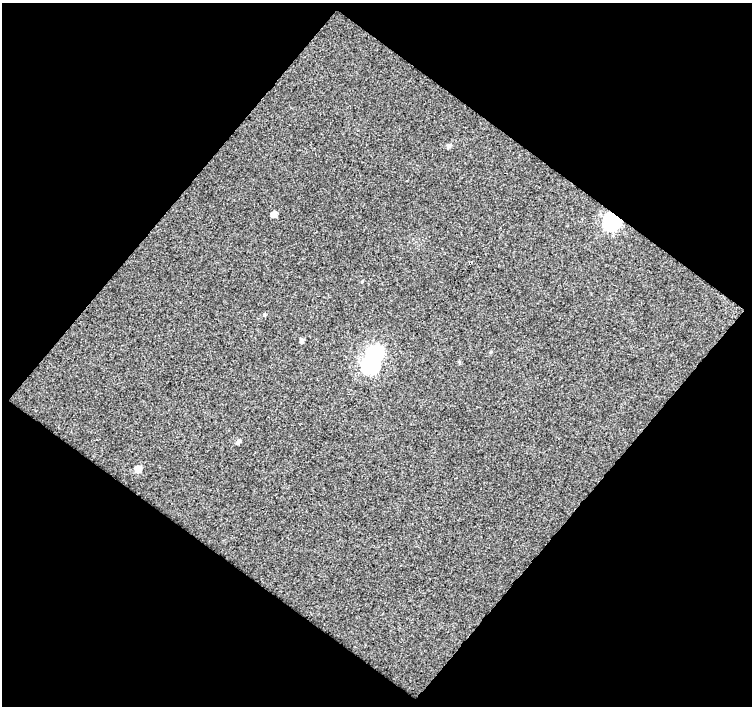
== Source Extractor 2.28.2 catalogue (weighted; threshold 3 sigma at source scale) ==
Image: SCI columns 1-750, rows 26-729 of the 751 x 754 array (HDU 1 of 3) = the unmasked area's bounding box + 8 px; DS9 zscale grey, full resolution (1 PNG px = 1 image px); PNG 754 x 708 px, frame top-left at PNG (2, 3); no overlay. Shown black and unused: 51% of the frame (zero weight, under 3 of 4 exposures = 2% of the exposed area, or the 3 px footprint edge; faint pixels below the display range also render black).
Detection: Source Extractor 2.28.2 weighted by HDU 2 'WHT'. Background 0.0358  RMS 0.015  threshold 0.0696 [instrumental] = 3 sigma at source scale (4.5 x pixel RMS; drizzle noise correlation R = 1.50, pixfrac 1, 0.0396/0.0396 arcsec/px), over >= 5 px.
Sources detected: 10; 1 inside a brighter object's white glare — not listed; the other 9 listed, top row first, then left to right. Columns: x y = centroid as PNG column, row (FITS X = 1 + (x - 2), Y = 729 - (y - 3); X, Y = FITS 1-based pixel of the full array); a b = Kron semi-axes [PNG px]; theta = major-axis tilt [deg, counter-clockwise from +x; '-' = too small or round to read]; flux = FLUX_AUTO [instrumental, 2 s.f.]
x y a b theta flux
449 146 5 4 - 4.2
274 214 5 4 - 9.1
612 222 7 7 - 400
362 281 4 3 - 1.5
264 315 4 4 - 2
302 340 5 4 - 4.3
370 365 8 7 - 330
238 441 5 4 - 4
138 469 5 5 - 15
Overlapping masked pixels (flux is a lower limit): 1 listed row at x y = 612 222